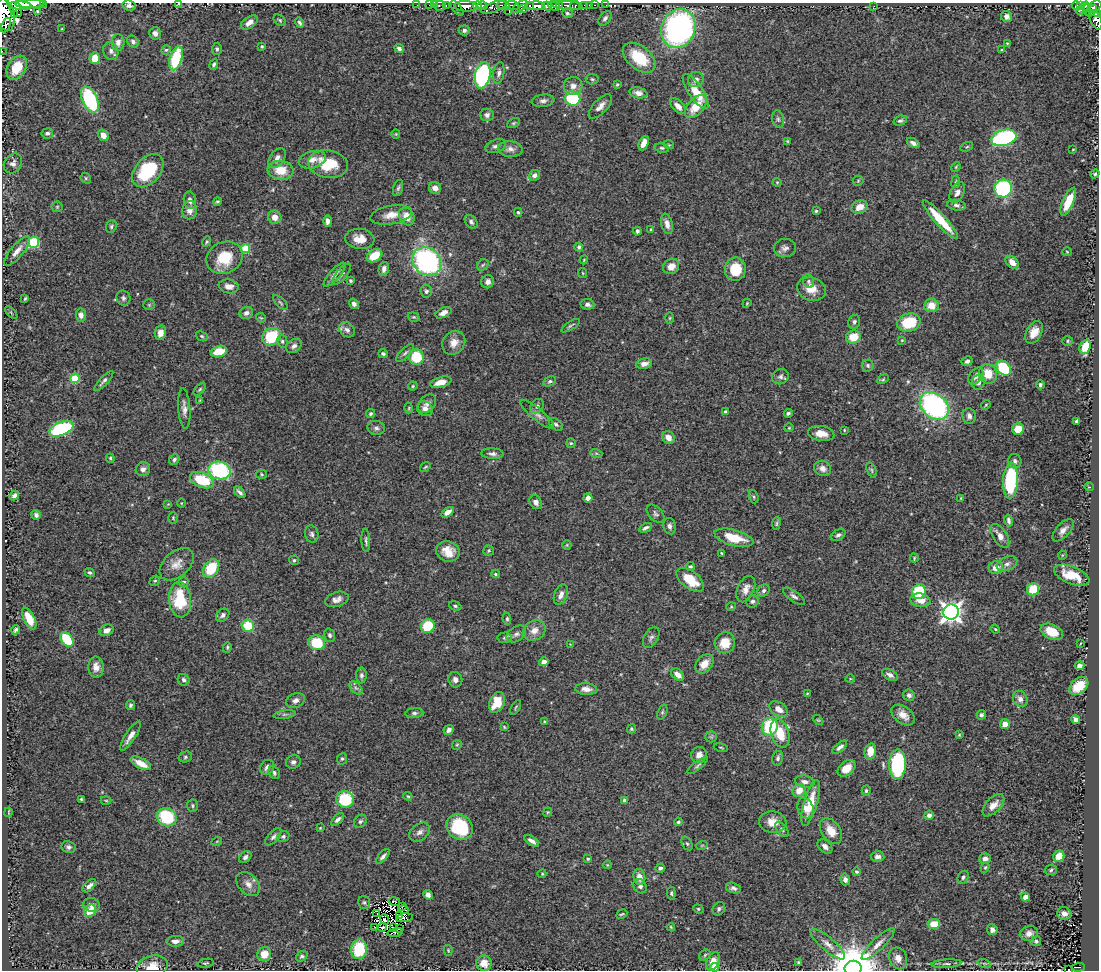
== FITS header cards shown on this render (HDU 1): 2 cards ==
NAXIS1  =                 1097
NAXIS2  =                  968

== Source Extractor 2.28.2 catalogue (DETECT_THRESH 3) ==
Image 1097 x 968 px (HDU 1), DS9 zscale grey, 1 PNG px = 1 image px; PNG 1101 x 972 px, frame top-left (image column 1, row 968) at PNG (2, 3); each listed source drawn as its Kron ellipse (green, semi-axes under 4 px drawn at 4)
Background 0.85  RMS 0.042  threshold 0.126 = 3 sigma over >= 5 px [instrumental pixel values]
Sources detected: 481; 5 with non-positive FLUX_AUTO (blend fragments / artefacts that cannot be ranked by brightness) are neither listed nor drawn; the other 476 listed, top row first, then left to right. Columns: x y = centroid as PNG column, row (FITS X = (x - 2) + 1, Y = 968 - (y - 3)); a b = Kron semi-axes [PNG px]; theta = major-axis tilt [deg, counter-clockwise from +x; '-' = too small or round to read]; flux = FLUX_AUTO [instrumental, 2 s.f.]
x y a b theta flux
44 3 2 2 - 29
178 3 3 2 - 23
30 4 14 3 0 1200
129 5 7 5 -12 9.3
417 5 2 2 - 7.9
429 5 2 2 - 2.2
435 5 2 2 - 9.4
446 5 3 2 - 42
512 5 6 4 -2 440
567 5 16 3 -5 260
585 5 3 3 - 41
589 5 2 2 - 8.1
595 5 3 2 - 13
606 5 2 2 - 4.5
14 6 12 5 -62 1100
20 6 11 4 -4 1400
440 6 5 5 - 40
466 6 11 5 -4 1300
477 6 4 3 - 1100
482 6 5 3 - 350
503 6 7 4 -9 450
529 6 4 3 - 380
536 6 9 4 -2 1600
547 6 5 4 - 1000
554 6 6 4 -24 990
559 6 3 2 - 240
575 6 5 3 - 270
874 6 3 2 - 5.6
1076 6 5 4 - 63
1081 6 4 3 - 140
1085 6 4 3 - 150
494 7 14 5 21 650
520 7 8 4 35 430
1095 7 7 5 39 550
457 8 9 3 -53 130
523 9 4 3 - 480
1080 10 5 2 - 20
1087 10 6 3 -84 91
37 11 3 3 - 3.3
1092 11 6 3 52 240
509 12 3 2 - 88
567 13 5 5 - 4.3
14 14 4 3 - 4500
1097 14 4 3 - 150
5 15 16 9 -78 3700
1007 16 6 5 - 13
605 18 8 5 54 9.9
280 20 7 5 -41 4.5
1096 20 10 5 -66 240
250 22 9 5 34 17
300 23 5 3 - 5.5
6 25 7 4 68 600
678 28 20 17 66 830
62 29 3 2 - 1.9
464 30 5 5 - 7.3
155 33 6 6 - 11
118 42 8 6 -89 13
133 42 6 5 - 6.8
1007 43 3 3 - 2.2
262 46 4 4 - 3.7
399 48 5 4 - 7.7
217 49 6 5 - 6.3
166 50 5 4 - 3.2
1002 50 4 3 - 2.5
2 51 2 2 - 9.4
111 51 9 7 -65 11
95 58 6 5 - 42
176 58 12 6 73 160
639 58 19 11 -39 100
214 64 5 3 - 5.5
17 68 13 9 58 74
499 73 11 5 81 9.9
483 75 13 7 79 430
592 79 6 5 - 4.3
696 80 8 7 - 13
617 84 3 3 - 2.8
573 86 9 9 - 18
696 91 20 7 -56 66
638 93 9 5 -11 17
573 98 8 7 - 170
90 100 14 7 -65 270
543 101 11 6 7 11
600 106 15 7 47 19
678 106 10 5 -46 18
696 107 13 8 48 58
487 115 7 6 - 9.1
778 119 9 6 -80 7.2
900 121 7 5 18 5.9
513 123 7 4 27 4.3
47 133 6 5 - 8.9
396 134 4 4 - 3
103 135 6 5 - 23
1004 138 13 8 16 400
787 141 4 3 - 2.5
644 143 8 4 68 24
913 143 7 4 -30 11
669 145 5 3 - 2.5
496 146 11 6 20 11
967 147 7 4 21 3.7
662 148 7 4 -10 5.7
510 149 12 8 -4 17
1073 149 3 2 - 1.9
277 158 11 7 54 18
312 160 14 8 16 24
13 163 10 8 54 16
328 164 20 13 -10 96
956 167 5 4 - 3.4
281 170 13 9 -7 52
148 171 19 12 49 170
1095 174 5 4 - 4.1
534 175 6 5 - 10
86 178 6 5 - 4
858 181 5 5 - 3.6
777 182 4 4 - 2.9
956 182 6 4 83 4.1
398 188 8 5 74 6.2
435 188 6 5 - 15
1003 188 9 9 - 300
957 193 11 6 63 15
190 200 9 6 -79 15
217 201 4 4 - 3.5
1068 202 15 5 67 71
956 205 9 5 -9 7.9
57 207 5 5 - 3.8
860 207 8 6 26 31
190 210 9 7 84 17
816 211 3 3 - 4.1
518 212 4 3 - 3.9
391 215 21 9 10 35
407 216 9 7 -60 38
275 217 7 6 - 24
940 220 25 5 -48 88
328 221 6 4 -89 13
471 222 8 5 -51 7.3
667 224 10 5 -77 16
111 226 6 5 - 5.1
651 229 3 3 - 3.1
637 231 4 3 - 6
360 239 15 10 -6 38
34 242 6 5 - 190
207 242 5 4 - 3.9
579 247 4 4 - 6.2
245 248 5 4 - 100
785 248 11 9 4 13
17 251 19 6 50 22
1067 252 5 4 - 2.8
374 256 8 6 32 63
224 258 18 15 25 84
584 260 4 3 - 2.7
427 261 15 13 -44 570
1012 262 7 5 -44 25
483 265 6 5 - 4.9
671 266 8 7 - 24
384 269 7 5 78 12
735 269 11 10 - 79
583 273 5 4 - 3
342 274 13 5 50 8
335 275 15 5 49 16
351 281 3 3 - 3.9
809 281 7 5 -65 5.1
488 282 7 6 - 12
229 286 10 7 -9 19
811 289 15 11 -19 40
426 291 6 5 - 6.7
25 298 4 2 - 3.3
123 298 7 6 - 7.7
280 303 9 4 -45 4.5
747 303 4 3 - 2.6
354 304 5 4 - 9.8
587 304 7 5 -9 11
149 305 5 5 - 4.1
931 306 7 6 - 39
11 313 8 3 -45 3.3
246 313 7 6 - 13
443 313 8 5 26 16
81 315 6 5 - 16
414 317 6 4 -19 3.9
261 318 5 4 - 3.5
670 318 6 4 89 3.4
854 322 7 5 73 7.5
909 323 12 9 18 100
570 326 10 3 33 5.2
347 330 8 6 -42 12
1034 332 12 7 61 33
160 333 7 5 79 19
202 336 6 4 -23 4.4
271 337 10 8 33 130
853 337 7 6 - 53
902 340 4 3 - 2.4
282 341 6 5 - 6.2
1067 341 5 5 - 3.8
454 343 13 10 51 28
294 346 8 6 35 10
1085 347 7 5 67 66
219 351 8 5 15 61
405 353 12 4 45 8
383 354 5 4 - 6.6
416 357 8 7 - 110
967 361 6 4 27 7.7
644 364 8 5 11 17
868 365 6 6 - 5.6
1004 368 8 6 -48 160
988 374 10 9 - 52
976 376 9 6 53 14
780 377 8 7 - 9
75 378 4 4 - 120
883 379 6 4 29 3.8
104 381 13 4 47 7.9
550 381 7 4 28 5.2
441 382 11 5 15 30
978 382 7 6 - 13
1040 385 4 3 - 5.6
413 386 5 4 - 3.6
200 389 7 4 48 4.3
200 400 4 3 - 2.6
427 404 10 7 49 13
986 405 5 4 - 3.3
537 406 8 6 54 8.7
934 406 16 12 -42 570
184 408 20 6 -86 17
409 408 5 3 - 3
425 409 8 7 - 15
725 412 3 3 - 7.3
788 413 4 3 - 5.9
371 414 5 4 - 5.3
537 414 21 6 -40 17
969 416 8 6 -82 12
1077 421 4 3 - 5.8
556 424 8 5 -38 7.1
376 428 9 7 -7 8.4
789 428 4 4 - 2.8
61 429 13 7 22 250
1018 429 6 5 - 50
844 430 4 3 - 2.5
821 434 13 7 -7 30
668 438 7 6 - 20
571 443 5 4 - 4
596 453 6 4 -18 4.5
492 454 11 5 -4 11
110 458 5 4 - 4.8
174 459 6 5 - 6.3
1015 461 7 6 - 8.4
425 467 6 3 36 3
823 468 9 7 -26 15
143 469 7 7 - 12
219 470 11 9 -16 290
871 470 8 4 -68 4.8
262 474 5 4 - 3.8
202 480 12 7 -21 120
1010 481 18 7 87 240
1089 487 5 3 - 2.2
240 492 7 3 -47 8.1
14 496 5 4 - 9.5
754 497 7 4 -72 4.3
588 498 4 4 - 14
961 498 3 2 - 2.3
536 502 7 6 - 16
181 503 5 3 - 2.2
168 504 3 3 - 2
447 512 7 4 33 19
655 514 11 6 -45 8
36 515 5 4 - 7.7
173 518 6 4 -89 3.5
1009 521 6 4 -79 8.2
776 524 6 4 83 3.8
669 526 8 6 -78 9.8
645 528 7 3 27 7
1063 530 14 6 48 17
312 534 8 6 -76 8.2
838 535 8 5 28 7.6
1000 536 13 7 -57 22
734 538 20 8 -15 76
366 540 12 3 -87 6.5
567 545 5 4 - 2.9
489 550 5 5 - 4.1
448 551 12 10 -23 36
722 553 4 3 - 3.3
1063 555 4 3 - 2.3
914 558 4 3 - 3.2
294 560 5 4 - 4.8
177 564 20 12 42 32
1007 564 11 7 22 13
690 566 4 3 - 4.2
211 568 10 7 54 110
996 568 7 6 - 30
90 573 5 4 - 5.8
496 574 4 3 - 4.2
1072 575 19 8 -22 64
690 580 16 8 -38 69
155 581 6 4 40 4
184 582 5 5 - 7.1
746 589 14 8 65 23
1033 589 6 6 - 81
764 590 7 5 46 7.9
919 592 7 7 - 130
561 595 11 6 68 18
794 596 13 5 -36 9.7
337 599 12 7 17 15
180 600 17 11 -85 130
920 600 10 6 -9 30
752 601 6 6 - 7.5
455 606 6 4 -20 5
731 607 5 3 - 2.7
951 612 8 7 - 1800
223 615 7 5 44 9.4
29 619 12 5 -63 43
507 619 6 4 -83 4.1
248 626 6 6 - 93
428 626 7 6 - 99
995 629 5 4 - 3.1
16 630 5 3 - 7.3
107 630 7 5 25 16
534 631 12 9 32 27
1052 632 12 7 -25 53
516 634 11 7 33 12
330 635 7 5 -72 6.9
651 637 11 7 60 11
505 638 7 5 4 6.1
67 639 8 5 -53 130
317 643 8 7 - 93
725 643 10 10 - 49
1081 643 3 2 - 1.9
570 644 4 3 - 1.7
227 647 5 4 - 3.9
544 662 5 4 - 12
704 664 11 7 48 32
1079 666 5 4 - 13
96 667 10 7 -88 21
361 675 8 5 90 7.4
678 675 7 5 -46 23
890 675 9 5 -28 12
850 679 4 3 - 2.2
184 680 6 5 - 7.1
455 680 8 7 - 12
1079 686 11 7 40 65
356 688 8 4 -44 8
586 689 11 6 -4 18
807 693 3 2 - 1.9
909 695 6 5 - 9.2
1020 699 8 7 - 15
295 700 9 7 23 12
497 702 11 7 66 55
130 705 5 4 - 5.6
516 707 8 3 60 3.7
779 709 10 6 -34 26
662 712 8 4 69 5.1
414 713 9 5 5 7.3
285 714 11 4 9 6.8
903 715 13 8 -37 27
981 715 5 4 - 6
1076 719 4 4 - 18
818 720 6 3 -43 3
545 722 3 3 - 3.4
1005 724 5 4 - 25
504 727 4 3 - 2.6
770 727 9 8 - 160
631 729 4 4 - 3.6
449 730 5 4 - 10
780 733 15 9 -72 75
959 735 4 3 - 2.5
130 736 17 5 57 20
711 737 6 5 - 4.9
457 745 5 4 - 3.4
721 747 7 3 -11 3
840 747 9 4 39 10
870 751 8 5 77 37
699 755 8 7 - 21
185 757 7 5 16 5.9
778 758 7 5 73 6.9
342 759 6 5 - 4.5
293 762 7 6 - 11
141 763 11 5 -27 35
898 764 15 8 89 250
698 766 12 4 38 6.5
267 767 8 6 52 12
846 768 10 7 40 33
274 773 7 5 -53 6.7
805 782 10 6 -9 12
799 791 7 6 - 34
866 791 5 4 - 5
408 796 4 3 - 3.4
81 799 3 3 - 3.3
345 799 8 8 - 120
106 800 5 3 - 2.9
625 800 4 3 - 7.3
811 803 24 7 74 63
993 805 14 7 46 25
193 806 6 5 - 5.4
805 808 10 8 -71 18
8 812 5 2 - 2.5
548 812 4 4 - 2.9
929 815 5 4 - 11
167 817 10 9 - 160
338 819 8 4 42 9.4
360 821 7 5 51 5.9
678 822 4 3 - 5
773 822 14 10 -10 35
459 827 14 12 -36 160
320 828 4 3 - 2.4
782 829 9 5 -53 6.5
831 831 14 9 -55 43
420 832 11 8 36 13
273 837 10 5 49 8.3
283 837 6 5 - 5.6
217 841 5 3 - 2.4
532 841 8 4 -31 12
687 844 7 5 -62 4.8
702 845 5 3 - 2.7
825 846 8 5 -42 12
68 847 7 6 - 8.1
383 856 9 4 48 8.8
878 856 7 5 -5 10
1059 856 6 5 - 45
245 857 7 5 44 7.9
588 859 4 3 - 4.2
985 859 6 5 - 16
607 865 4 3 - 2.3
985 867 5 4 - 3.6
660 868 5 4 - 8
1051 870 6 5 - 5.2
857 872 4 3 - 4.8
542 874 4 4 - 2.8
639 877 8 6 -78 25
963 877 7 5 61 6.6
845 879 6 5 - 9.6
248 884 14 9 -46 23
89 886 8 4 42 11
640 886 7 6 - 11
733 888 8 5 -17 8.6
671 893 6 4 -84 4.8
428 895 5 4 - 12
1025 897 4 4 - 17
394 901 6 2 -10 4.4
364 902 6 6 - 5
92 905 8 6 -11 12
402 906 4 2 - 2.6
698 909 5 4 - 3.8
719 909 7 6 - 5.9
403 910 5 2 - 2
90 911 6 5 - 45
1064 913 7 6 - 18
377 914 2 2 - 2.2
622 914 6 3 26 3.7
400 915 4 2 - 1.3
404 918 8 2 8 5.3
384 919 5 3 - 5.2
934 924 6 5 - 55
375 927 2 2 - 3.1
382 927 4 3 - 2.3
393 927 3 2 - 2.7
671 927 4 3 - 2.9
400 929 3 2 - 1.5
992 930 5 5 - 13
395 932 8 2 11 3.1
1029 933 9 7 16 20
175 941 8 5 2 16
1036 941 5 5 - 7.1
828 944 22 6 -41 22
878 944 22 6 44 22
359 949 10 8 84 130
448 950 5 4 - 3
264 954 7 7 - 39
705 955 6 5 - 4.4
302 956 6 4 36 5.4
898 958 11 9 -67 19
713 961 10 6 62 31
799 962 4 3 - 5.3
205 963 8 3 11 4.1
484 963 7 7 - 36
984 963 7 4 -19 4.6
946 964 15 4 4 8.5
152 967 16 11 16 39
715 967 4 4 - 49
1078 967 7 2 3 26
853 968 8 7 - 13000
1069 969 3 2 - 8.9
At the frame edge (FLAGS 8, measured only in part): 12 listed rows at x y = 44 3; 178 3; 30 4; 129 5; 14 6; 1097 14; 5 15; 1096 20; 2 51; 152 967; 853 968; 1069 969
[5 non-positive-flux detections neither listed nor drawn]